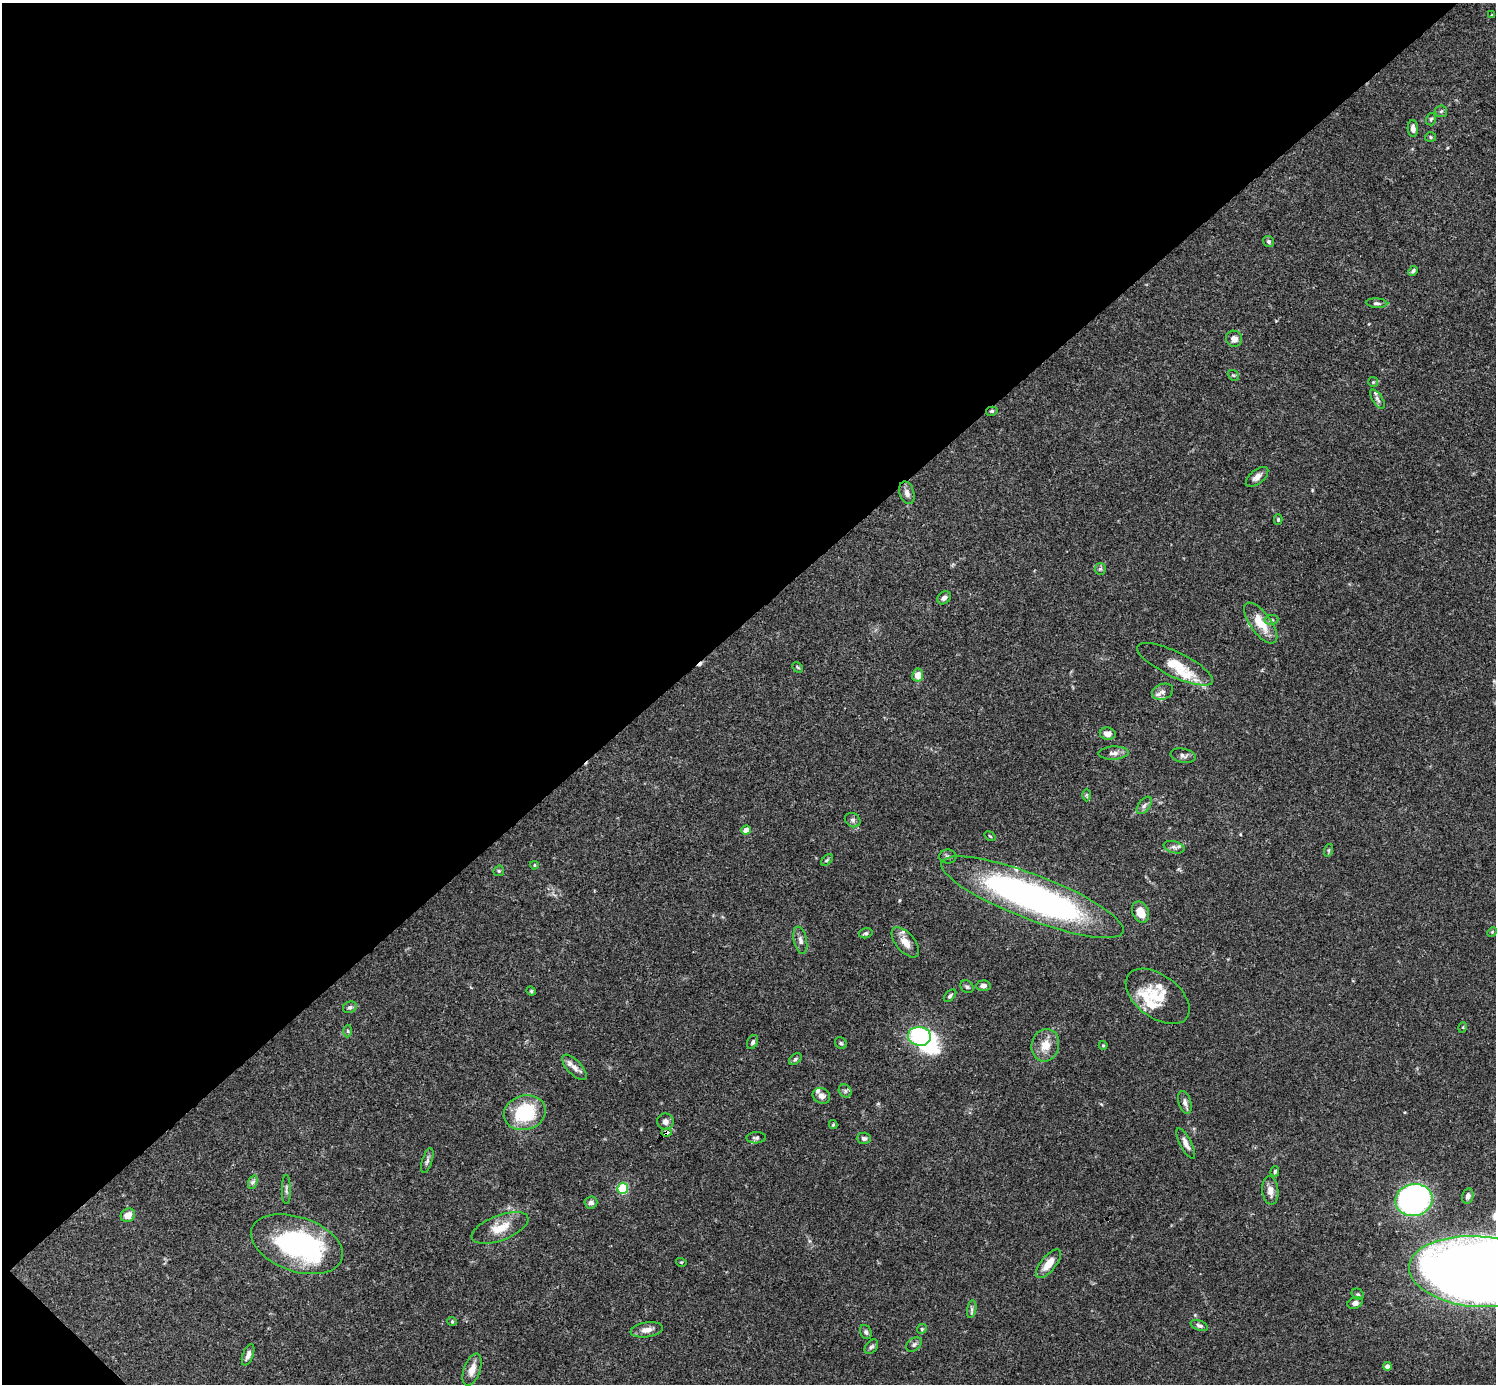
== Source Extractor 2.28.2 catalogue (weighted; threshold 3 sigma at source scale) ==
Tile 5 of 4 x 4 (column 1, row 2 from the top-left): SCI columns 2-1495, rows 2920-4301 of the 5982 x 5981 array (HDU 1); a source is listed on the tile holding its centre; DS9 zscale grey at full resolution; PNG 1498 x 1386 px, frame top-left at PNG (2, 3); each listed source drawn as its Kron ellipse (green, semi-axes under 4 px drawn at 4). Shown black and unused: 45% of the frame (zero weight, under 3 of 4 exposures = <1% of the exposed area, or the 3 px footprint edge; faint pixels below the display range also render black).
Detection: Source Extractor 2.28.2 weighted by HDU 2 'WHT'; one run over the whole footprint, this tile lists its part. Background 0.0696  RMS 0.0032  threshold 0.0143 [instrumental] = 3 sigma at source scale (4.5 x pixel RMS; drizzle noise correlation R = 1.50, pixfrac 1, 0.05/0.05 arcsec/px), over >= 5 px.
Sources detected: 109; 2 inside a brighter object's white glare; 2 cosmic-ray / hot-pixel residue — neither listed nor drawn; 8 inside a brighter listed object's ellipse — not listed separately; the other 97 listed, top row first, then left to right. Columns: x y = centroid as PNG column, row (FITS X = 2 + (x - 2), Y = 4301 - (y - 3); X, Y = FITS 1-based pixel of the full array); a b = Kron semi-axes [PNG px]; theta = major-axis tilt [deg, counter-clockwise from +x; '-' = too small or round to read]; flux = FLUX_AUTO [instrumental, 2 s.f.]
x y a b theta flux
1492 15 4 3 - 0.25
1441 111 6 5 - 0.55
1431 119 6 5 - 0.5
1413 129 8 5 -87 1.6
1431 137 5 5 - 0.46
1269 241 6 5 - 0.7
1413 271 5 3 - 0.53
1377 303 10 5 -4 0.78
1234 339 8 8 - 2
1233 375 6 4 -42 0.44
1373 382 5 5 - 0.39
1377 399 11 5 -56 0.99
992 411 6 4 14 0.47
1257 477 13 6 39 1.8
907 493 11 7 -73 1.7
1278 520 5 4 - 0.46
1100 569 6 5 - 0.6
944 598 7 5 42 0.97
1271 620 7 5 10 0.65
1261 623 24 10 -54 6.8
1175 664 42 12 -26 8.5
798 667 6 3 -45 0.37
918 675 6 5 - 3
1163 692 11 7 21 1.6
1108 734 8 6 -7 1.8
1114 753 15 6 3 1.7
1183 756 13 7 -10 1.1
1086 795 6 4 -90 0.39
1144 805 10 5 52 1
853 820 8 6 -33 0.9
746 830 4 4 - 3.5
990 836 6 3 -37 0.29
1174 847 10 6 -14 1.1
1329 850 6 4 71 0.46
948 857 8 7 - 0.97
827 860 7 4 45 0.48
534 865 4 4 - 0.34
499 871 5 5 - 0.43
1032 897 97 22 -21 120
1140 912 11 8 -66 4.4
1492 932 5 4 - 0.32
866 933 7 5 13 0.57
800 940 14 6 -78 1.5
905 942 18 9 -49 3.2
983 986 7 5 3 1.2
967 987 7 5 -37 0.68
531 991 5 4 - 0.34
950 996 7 4 45 0.67
1158 996 36 21 -36 10
350 1007 7 5 24 0.74
1463 1027 5 3 - 0.34
348 1031 6 4 -89 0.44
919 1036 11 9 -7 32
753 1042 7 5 64 0.82
841 1043 6 5 - 0.56
1045 1045 16 13 74 4.6
1103 1045 4 4 - 0.32
795 1059 7 4 37 0.54
574 1067 16 7 -47 2.3
845 1091 7 6 - 0.74
821 1096 9 7 -24 1.6
1185 1102 12 6 -73 1.3
525 1113 21 17 16 17
665 1122 8 8 - 1.6
833 1125 4 4 - 0.35
667 1132 5 4 - 1.1
756 1138 10 5 2 0.84
864 1138 7 5 -2 0.83
1186 1143 17 5 -63 2
427 1160 13 5 72 0.95
1275 1171 5 4 - 0.58
253 1182 7 4 70 0.76
623 1188 5 5 - 23
286 1190 14 4 -89 0.86
1270 1190 14 8 -83 2.3
1468 1196 8 5 77 1.3
1414 1200 19 16 12 89
591 1203 6 6 - 1.1
128 1215 7 6 - 2.7
500 1228 30 12 21 6.1
297 1244 48 27 -19 53
681 1262 5 3 - 0.29
1048 1264 17 7 51 4.5
1478 1272 69 35 -4 820
1358 1294 6 5 - 0.58
1355 1303 8 5 20 1.1
972 1309 9 4 81 0.79
452 1321 4 4 - 0.34
1199 1326 9 5 -21 0.77
922 1329 5 4 - 0.42
647 1330 16 7 9 2.4
866 1332 7 5 -64 0.79
914 1344 9 6 38 0.84
871 1347 8 5 48 0.82
248 1355 11 5 70 1.5
1387 1366 4 4 - 1.4
472 1370 17 8 70 2.7
Overlapping masked pixels (flux is a lower limit): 2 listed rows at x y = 992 411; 667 1132
Isophote crosses this tile's border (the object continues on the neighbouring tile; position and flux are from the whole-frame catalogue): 1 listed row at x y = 1478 1272